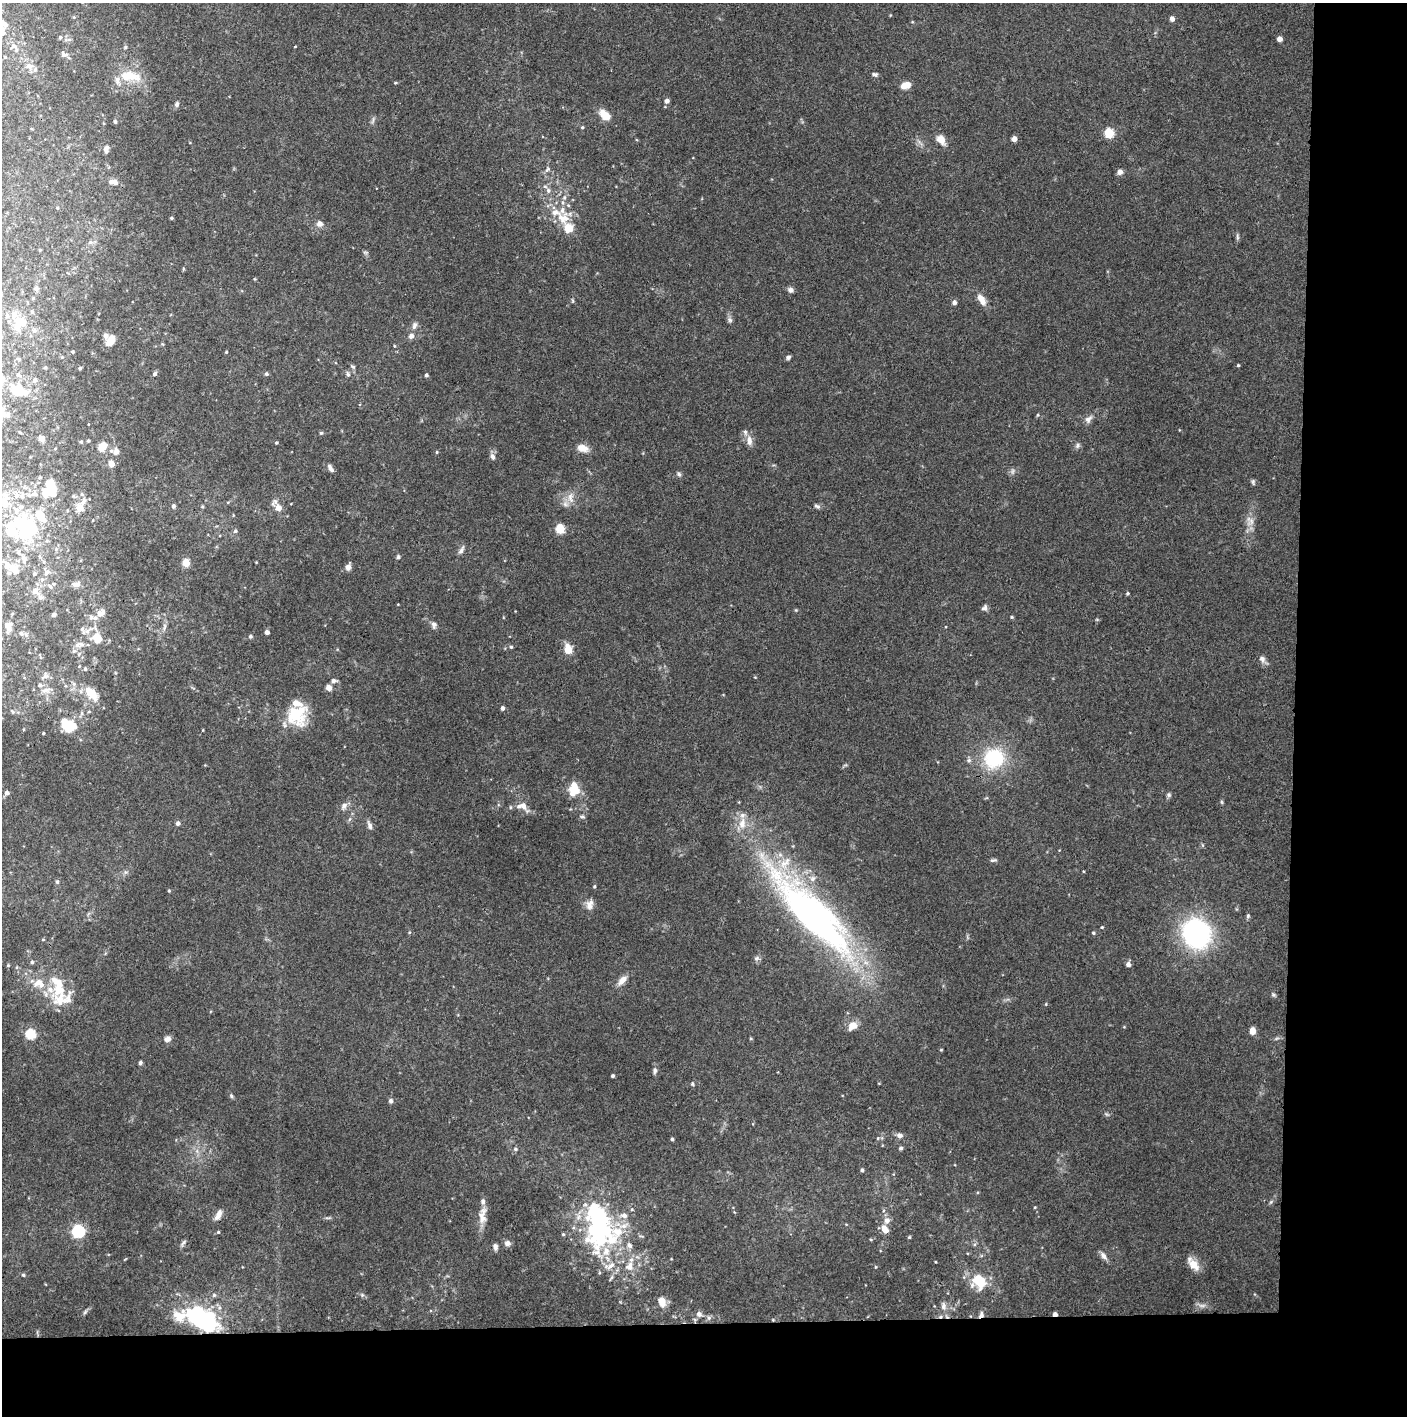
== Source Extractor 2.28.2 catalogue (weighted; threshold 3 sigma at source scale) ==
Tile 9 of 3 x 3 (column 3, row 3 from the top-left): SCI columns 2813-4217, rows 1-1414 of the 4221 x 4244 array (HDU 1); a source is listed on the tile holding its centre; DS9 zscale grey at full resolution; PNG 1409 x 1418 px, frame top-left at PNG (2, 3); no overlay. Shown black and unused: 14% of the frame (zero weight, under 3 of 4 exposures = <1% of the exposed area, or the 3 px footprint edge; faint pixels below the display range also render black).
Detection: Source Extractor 2.28.2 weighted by HDU 2 'WHT'; one run over the whole footprint, this tile lists its part. Background 0.0746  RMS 0.0055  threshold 0.0249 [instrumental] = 3 sigma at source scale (4.5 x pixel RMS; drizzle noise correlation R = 1.50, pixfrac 1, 0.05/0.05 arcsec/px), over >= 5 px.
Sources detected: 266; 2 too faint to see at this stretch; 5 inside a brighter object's white glare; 1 cosmic-ray / hot-pixel residue — not listed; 46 inside a brighter listed object's ellipse — not listed separately; the other 212 listed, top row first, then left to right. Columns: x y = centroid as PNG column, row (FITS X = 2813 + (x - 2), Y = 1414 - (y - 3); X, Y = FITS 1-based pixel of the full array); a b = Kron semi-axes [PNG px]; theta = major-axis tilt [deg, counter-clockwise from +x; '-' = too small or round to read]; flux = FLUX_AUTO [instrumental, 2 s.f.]
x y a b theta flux
1172 19 5 4 - 2.4
2 29 11 9 4 3.1
60 37 4 3 - 0.73
1279 39 4 4 - 3.1
14 46 10 6 -1 2.2
125 47 5 4 - 0.69
64 54 10 6 -30 1.8
5 57 4 4 - 0.54
29 66 8 8 - 3.9
875 74 7 5 -16 1.2
130 76 31 13 -7 14
395 83 4 3 - 0.55
906 85 9 6 19 7.8
667 101 5 5 - 2.1
177 104 7 5 75 1.7
605 115 13 8 -43 9.1
373 121 10 3 69 1
115 122 5 4 - 0.86
582 127 4 4 - 0.67
1109 133 5 5 - 34
1014 139 4 4 - 5
941 140 11 8 -47 5.6
106 149 9 5 77 1.7
547 170 9 4 45 1.4
1120 172 6 5 - 2.9
113 182 13 6 -8 2.8
548 190 7 6 - 1.9
57 208 4 4 - 0.57
171 218 4 3 - 0.75
563 218 19 17 -4 12
319 224 7 7 - 2.8
1237 237 8 4 -81 1
90 242 5 5 - 1.1
365 252 8 4 -1 0.86
36 288 7 5 -10 1.1
790 290 7 6 - 2
981 299 14 7 -58 5.5
572 300 6 3 -71 0.68
954 302 5 5 - 1.8
730 320 8 5 -60 1.5
20 323 21 16 19 12
414 325 11 6 69 2.2
411 336 7 7 - 2.3
111 340 11 7 59 7.4
394 346 4 3 - 0.51
72 352 4 3 - 0.55
226 352 4 3 - 0.49
788 357 5 4 - 1.5
1238 365 3 3 - 0.7
352 366 8 5 -37 1
80 368 4 4 - 0.7
155 374 5 5 - 1.3
266 374 5 5 - 0.94
348 374 7 5 -76 1.3
18 375 6 4 -42 0.84
426 375 4 4 - 1
2 379 11 6 -75 2.6
34 380 6 5 - 1.1
17 391 15 13 -20 11
7 415 7 6 - 1.1
1037 415 5 3 - 0.54
1088 419 11 7 39 2.6
321 433 5 4 - 0.73
42 439 5 5 - 2.2
749 440 14 7 -86 3.4
88 441 4 3 - 0.61
81 442 4 4 - 0.69
276 443 4 3 - 0.62
1077 446 7 6 - 1.5
102 447 9 7 53 9
582 448 14 9 -18 5.2
55 449 4 2 - 0.37
116 451 10 8 90 3.3
436 452 4 3 - 0.5
492 457 9 6 -70 1.8
111 464 4 4 - 7.7
330 468 11 5 -56 2
679 474 7 5 -51 1.2
1253 482 8 5 -81 1
50 485 22 11 -72 9.9
82 494 5 5 - 0.95
570 498 16 8 -88 4.3
275 501 9 7 -62 1.9
5 504 14 9 83 5.6
173 506 5 4 - 1.6
817 506 9 5 -25 1.2
79 507 9 7 86 5.3
278 508 6 5 - 5.3
1250 521 15 11 -76 4.7
22 526 39 21 81 35
560 529 5 5 - 29
235 531 6 5 - 1
461 550 13 5 60 1.9
398 557 6 5 - 0.87
186 563 5 5 - 16
348 567 9 7 65 2.3
14 569 14 10 -43 6.4
47 572 9 6 34 1.9
34 574 4 4 - 0.83
76 585 8 6 -2 3.2
50 587 7 5 -50 1.1
35 591 8 7 - 3.6
1128 593 5 3 - 0.62
41 597 8 6 14 1.6
984 608 8 7 - 1.6
101 613 15 9 38 4.4
54 615 6 5 - 1.2
1011 617 4 4 - 0.64
434 625 9 7 -83 1.9
8 626 10 7 -66 4.5
87 631 10 7 26 3.2
267 632 4 4 - 2.1
21 633 6 5 - 1.4
250 636 5 5 - 1
98 639 11 10 - 11
82 644 10 7 -15 3
511 647 4 4 - 0.77
568 649 11 8 -81 7.3
74 651 7 6 - 1.9
1262 659 10 8 -61 2.3
85 669 6 5 - 0.86
45 676 12 8 42 2.6
755 677 4 3 - 0.43
333 681 7 5 0 1.9
329 688 5 5 - 3.9
46 690 15 7 14 3.5
93 694 20 16 -59 9.6
502 708 4 4 - 1.6
12 711 6 4 -59 0.74
296 715 24 21 55 23
67 724 18 13 -44 17
203 730 4 3 - 0.39
43 733 3 3 - 0.56
994 758 22 21 - 36
969 760 6 5 - 1.3
574 789 15 13 44 9.8
7 793 5 5 - 1.7
1169 795 7 5 47 1
1222 802 6 4 -71 0.67
523 805 11 7 -70 3.5
344 806 11 7 54 2.7
582 817 8 4 -8 0.88
350 819 6 4 69 0.92
178 823 6 5 - 1.7
742 823 17 10 84 7
370 825 11 6 -72 2.1
993 860 11 4 11 1.1
57 882 6 5 - 0.99
594 886 5 3 - 0.66
169 891 4 3 - 0.61
590 904 14 9 71 3.8
1248 916 6 5 - 1
814 917 91 25 -46 290
1102 927 4 3 - 0.6
1093 933 5 4 - 0.66
1196 933 22 20 -61 110
756 958 7 5 45 1.4
32 962 4 4 - 0.82
1128 964 5 5 - 2.5
8 965 4 4 - 0.56
622 980 13 7 49 4.5
39 984 18 13 -21 9.9
1273 995 7 5 -68 0.94
59 1000 26 20 -68 15
853 1026 13 10 27 5.2
1252 1031 5 4 - 10
31 1034 5 5 - 38
167 1039 9 7 27 2.6
140 1063 5 4 - 1.1
655 1070 9 5 87 1.6
612 1076 3 3 - 0.85
692 1084 5 4 - 0.76
231 1096 6 5 - 0.96
391 1101 6 5 - 1.4
900 1135 8 6 -11 2.2
878 1138 5 3 - 0.59
672 1139 4 4 - 0.83
901 1148 5 4 - 1.2
515 1149 5 5 - 0.86
862 1170 4 4 - 1.1
1035 1207 4 3 - 0.45
632 1209 5 4 - 0.68
218 1215 14 6 63 3.5
482 1216 25 10 82 6.8
598 1218 58 30 -77 81
887 1220 8 7 - 2.9
885 1229 12 7 -59 4.5
78 1231 6 6 - 90
218 1232 4 4 - 0.62
563 1234 5 4 - 0.69
909 1237 4 4 - 0.69
183 1243 10 4 48 1.2
507 1243 8 7 - 2.1
629 1245 9 6 -49 2.2
495 1247 8 5 -79 2.1
1103 1256 12 7 -54 2.4
1193 1264 19 8 -51 6.6
630 1266 15 11 79 6.6
23 1275 5 4 - 0.73
611 1278 9 4 63 1.2
979 1282 15 11 -61 17
214 1295 5 5 - 1.1
362 1295 6 5 - 0.95
662 1302 13 9 -70 5.1
943 1306 10 7 -86 2.6
85 1312 7 4 46 1
699 1314 7 6 - 2.3
1055 1314 4 3 - 3
981 1315 8 6 58 2.3
709 1318 6 5 - 1.3
199 1319 39 18 -34 69
773 1320 4 3 - 0.42
Overlapping masked pixels (flux is a lower limit): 5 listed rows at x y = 814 917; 1055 1314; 981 1315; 199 1319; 773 1320
Isophote crosses this tile's border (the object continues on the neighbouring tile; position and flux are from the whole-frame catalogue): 2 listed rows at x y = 2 29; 2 379